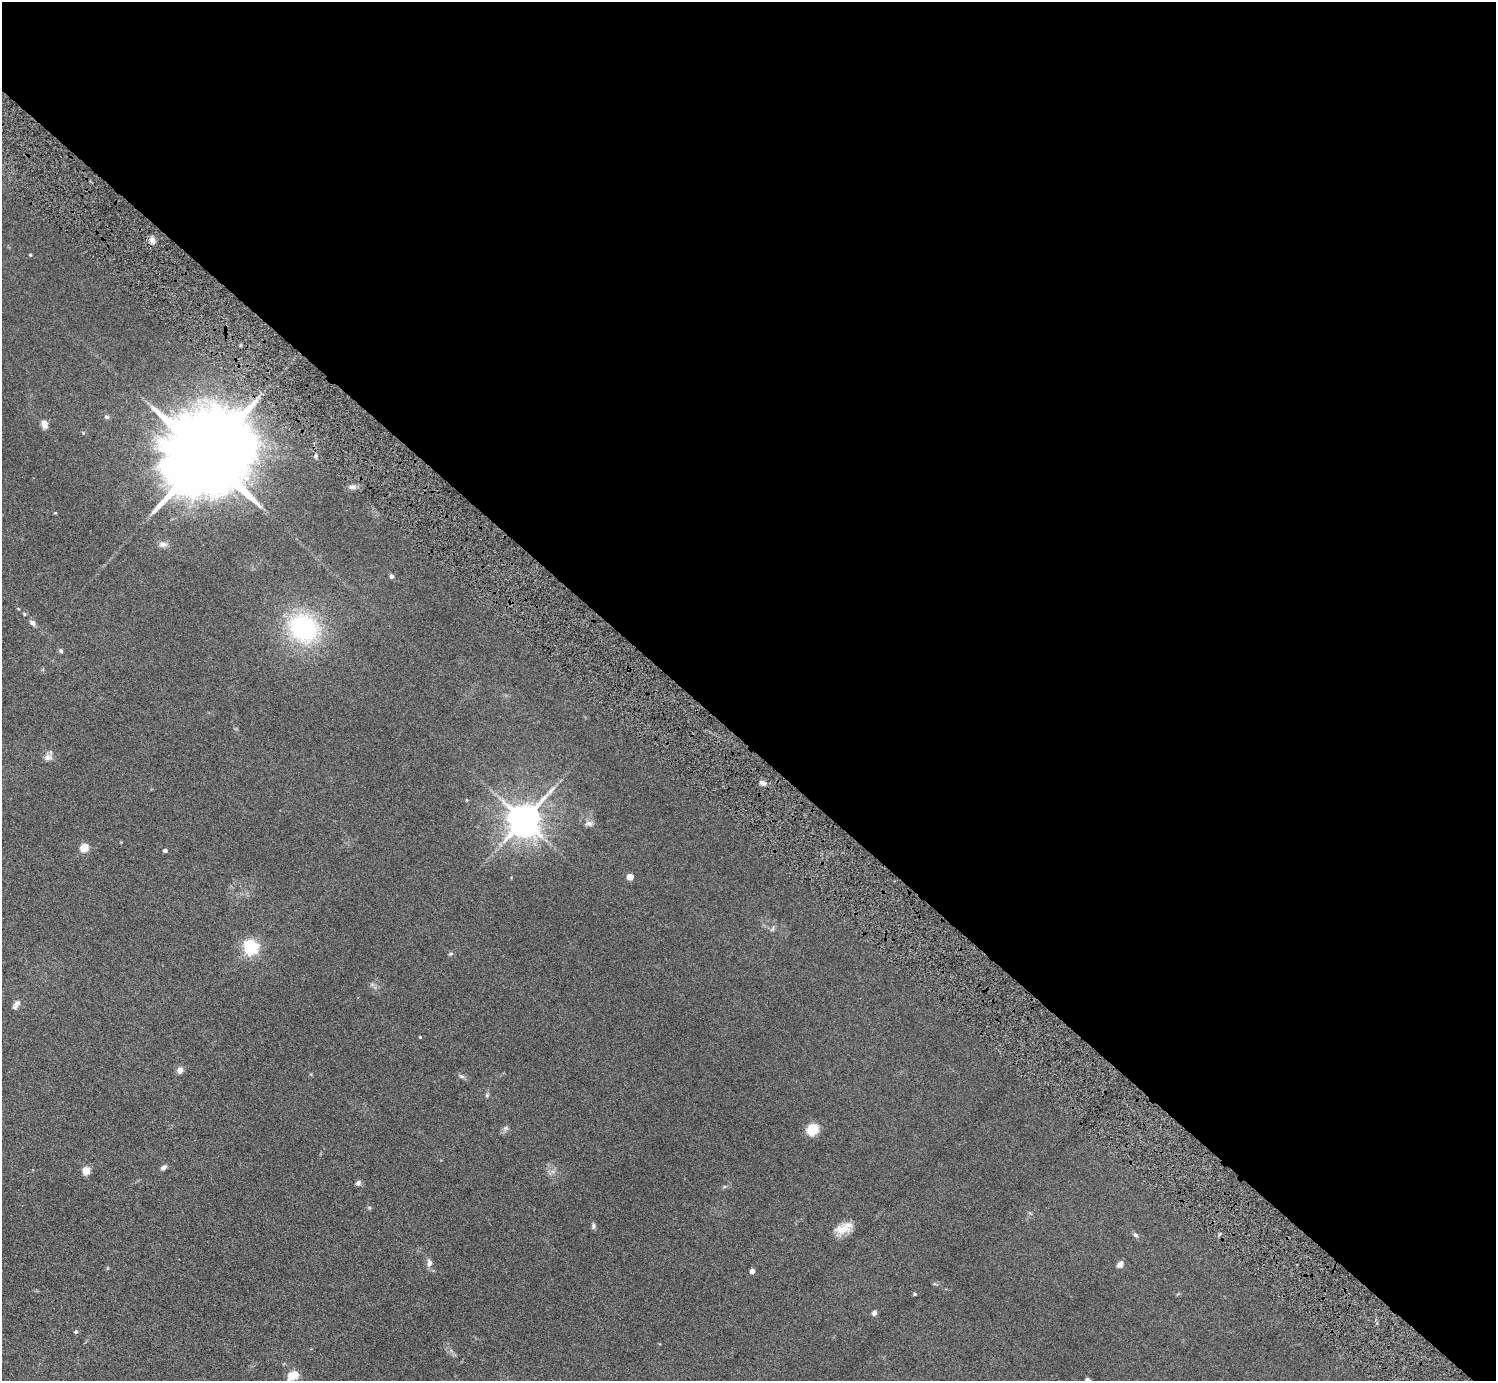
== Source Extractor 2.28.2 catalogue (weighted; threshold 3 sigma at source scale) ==
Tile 3 of 4 x 4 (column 3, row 1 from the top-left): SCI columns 3099-4592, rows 4500-5878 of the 6098 x 6100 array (HDU 1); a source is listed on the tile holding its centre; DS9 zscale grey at full resolution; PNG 1498 x 1383 px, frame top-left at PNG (2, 2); no overlay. Shown black and unused: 54% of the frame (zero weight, under 6 of 11 exposures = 5% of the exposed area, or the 3 px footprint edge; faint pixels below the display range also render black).
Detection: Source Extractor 2.28.2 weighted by HDU 2 'WHT'; one run over the whole footprint, this tile lists its part. Background 0.103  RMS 0.006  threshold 0.0246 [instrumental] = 3 sigma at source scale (4.09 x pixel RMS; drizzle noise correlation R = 1.36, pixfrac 0.8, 0.05/0.05 arcsec/px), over >= 5 px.
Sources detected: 45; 1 inside a brighter listed object's ellipse — not listed separately; the other 44 listed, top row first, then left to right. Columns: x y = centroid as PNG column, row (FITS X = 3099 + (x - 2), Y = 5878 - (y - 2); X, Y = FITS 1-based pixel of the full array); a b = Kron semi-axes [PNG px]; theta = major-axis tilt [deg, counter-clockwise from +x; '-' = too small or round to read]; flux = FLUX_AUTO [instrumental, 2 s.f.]
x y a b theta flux
152 240 9 7 -55 2.5
30 255 4 3 - 0.55
107 417 7 5 -16 0.96
44 424 10 7 -83 3.2
206 455 24 19 43 12000
352 487 8 4 7 1.6
55 513 4 3 - 0.39
163 544 11 7 1 2.4
392 576 5 4 - 1.4
24 614 5 4 - 0.54
32 623 7 6 - 2
303 628 28 24 -37 70
61 651 6 5 - 0.93
48 757 11 8 8 2.6
763 783 10 5 -22 1.8
524 820 10 9 - 1200
589 823 12 7 -13 2.2
84 848 5 5 - 20
165 851 4 4 - 1.3
630 877 5 4 - 9
773 929 8 4 81 0.98
251 947 6 6 - 140
451 954 7 3 8 0.66
16 1005 12 6 55 2.3
420 1037 3 3 - 0.44
180 1070 5 4 - 5.9
461 1076 9 4 -26 1.2
487 1095 6 4 48 0.74
505 1128 9 6 41 1.4
812 1129 12 10 40 9.5
164 1167 8 5 36 1.7
86 1171 9 8 - 4.1
358 1183 7 6 - 1.4
594 1226 7 6 - 1.2
842 1229 21 12 0 7.3
1135 1235 7 5 -40 1.1
429 1263 10 7 -90 2.3
1120 1264 8 6 51 2.1
752 1271 4 4 - 4
915 1294 4 4 - 0.73
874 1313 5 4 - 2.7
76 1332 5 4 - 0.75
293 1376 15 10 25 5.6
1088 1380 5 4 - 1.3
Isophote crosses this tile's border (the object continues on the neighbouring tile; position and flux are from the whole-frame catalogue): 1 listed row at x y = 1088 1380